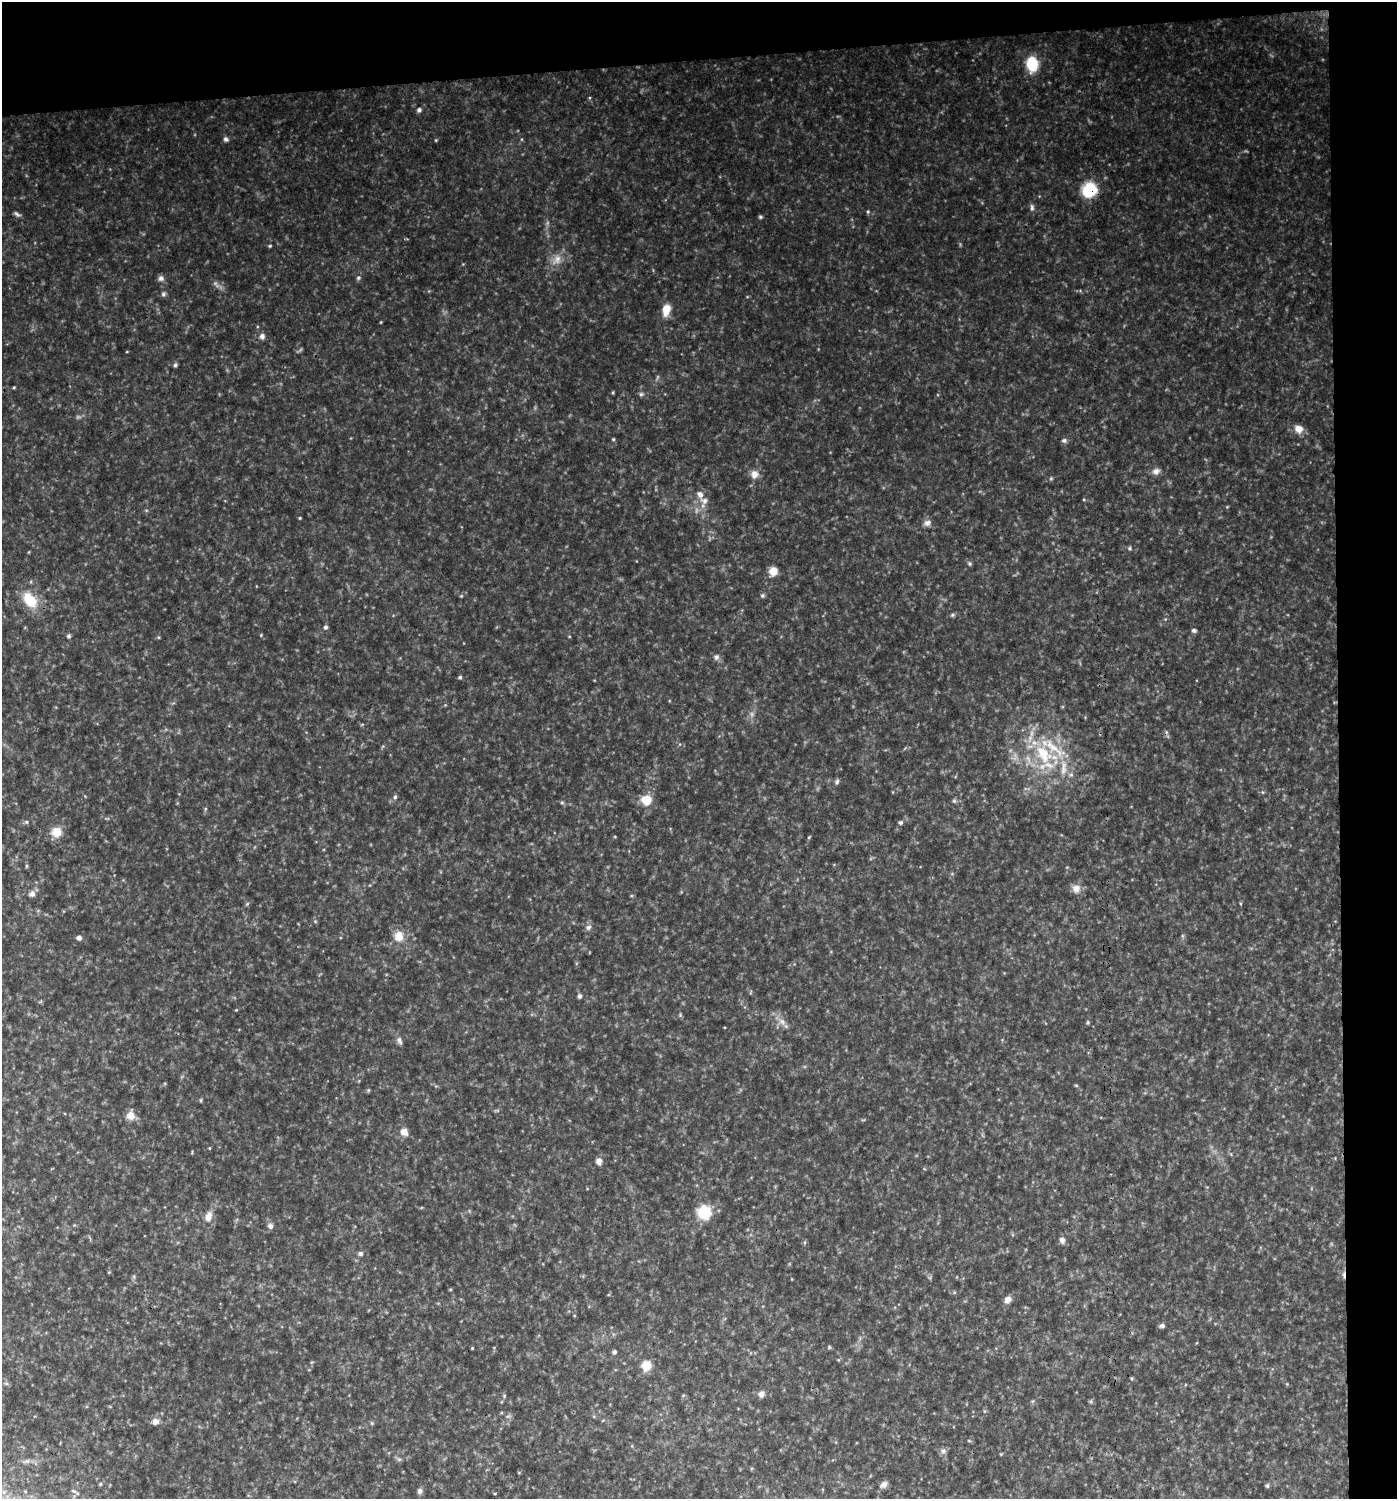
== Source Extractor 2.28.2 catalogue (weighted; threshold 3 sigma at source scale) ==
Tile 3 of 3 x 3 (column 3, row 1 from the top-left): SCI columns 2797-4191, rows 2996-4492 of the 4238 x 4492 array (HDU 1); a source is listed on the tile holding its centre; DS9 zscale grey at full resolution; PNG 1399 x 1501 px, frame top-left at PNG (2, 2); no overlay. Shown black and unused: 8% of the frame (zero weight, under 3 of 4 exposures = <1% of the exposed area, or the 3 px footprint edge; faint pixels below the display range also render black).
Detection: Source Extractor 2.28.2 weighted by HDU 2 'WHT'; one run over the whole footprint, this tile lists its part. Background 0.0914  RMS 0.0075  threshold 0.0339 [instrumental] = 3 sigma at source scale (4.5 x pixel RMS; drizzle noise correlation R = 1.50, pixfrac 1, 0.0396/0.0396 arcsec/px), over >= 5 px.
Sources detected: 90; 1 too faint to see at this stretch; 1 cosmic-ray / hot-pixel residue — not listed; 3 inside a brighter listed object's ellipse — not listed separately; the other 85 listed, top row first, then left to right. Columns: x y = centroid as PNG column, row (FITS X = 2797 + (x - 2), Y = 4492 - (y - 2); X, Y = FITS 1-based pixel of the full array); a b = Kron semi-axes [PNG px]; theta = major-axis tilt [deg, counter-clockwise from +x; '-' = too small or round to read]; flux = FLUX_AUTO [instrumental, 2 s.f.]
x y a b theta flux
1032 64 11 9 -85 30
419 110 5 5 - 2
226 139 7 6 - 1.9
436 140 4 4 - 0.67
1089 190 15 13 47 27
1032 208 10 5 -90 2.1
868 212 5 4 - 0.96
17 214 11 4 -28 1.7
760 217 6 4 -21 1
270 246 4 3 - 0.78
557 259 16 10 57 6.9
161 278 8 7 - 2.5
358 278 5 5 - 1.2
163 294 6 6 - 1.4
666 309 11 7 78 12
381 322 4 3 - 0.55
262 336 6 6 - 2.8
175 365 6 5 - 1.4
14 387 5 3 - 0.72
641 394 6 6 - 1.3
1299 429 10 9 - 6.1
613 439 4 4 - 0.79
1064 440 7 6 - 1.7
1156 471 9 8 - 3.5
754 474 11 10 - 5.1
704 501 11 8 -14 4.1
300 518 3 3 - 0.72
927 523 10 8 22 3.2
1130 548 5 5 - 1.3
970 563 6 5 - 1.2
773 571 8 8 - 8.3
762 595 6 5 - 1.2
30 600 20 13 -49 20
952 615 6 4 45 1.1
325 627 5 5 - 1.6
1194 630 5 4 - 1.8
261 635 4 4 - 0.63
69 636 5 5 - 1.5
716 657 8 7 - 2.3
460 677 4 4 - 1.2
1043 754 32 18 -54 39
1071 775 7 4 -1 1.4
837 782 7 5 64 1.5
395 797 6 5 - 1.4
646 800 10 10 - 12
954 801 6 5 - 1.2
562 802 6 4 0 0.96
205 809 6 3 73 0.85
26 822 6 4 -21 1.2
901 822 5 4 - 1.5
56 832 12 12 - 8.9
809 837 5 4 - 0.7
26 866 6 4 90 0.82
1076 888 11 10 - 5.1
32 894 8 7 - 2.9
247 904 6 4 19 0.88
588 927 8 7 - 2.4
399 936 13 12 - 8.8
79 938 5 4 - 3.1
579 996 5 5 - 1.8
782 1022 10 6 -62 3.4
1088 1022 6 3 72 0.85
399 1041 12 6 -66 2.4
368 1090 6 4 89 0.82
201 1100 6 3 72 0.77
130 1116 10 10 - 6.1
404 1132 10 8 -42 4.8
599 1161 8 8 - 3.1
704 1212 14 14 - 22
208 1217 14 8 73 5.6
270 1226 8 7 - 2.4
1062 1240 9 7 -68 2.4
360 1254 6 6 - 1.6
1008 1299 9 7 35 3.7
1162 1326 6 5 - 2
472 1348 4 4 - 0.58
614 1352 5 4 - 1.7
646 1366 9 9 - 12
761 1394 9 7 74 3
504 1396 6 3 73 0.88
155 1421 8 8 - 3.6
943 1451 6 6 - 2.1
884 1484 10 7 44 3.1
1267 1486 5 5 - 1.1
420 1491 7 6 - 2.2
Overlapping masked pixels (flux is a lower limit): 1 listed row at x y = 1089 190